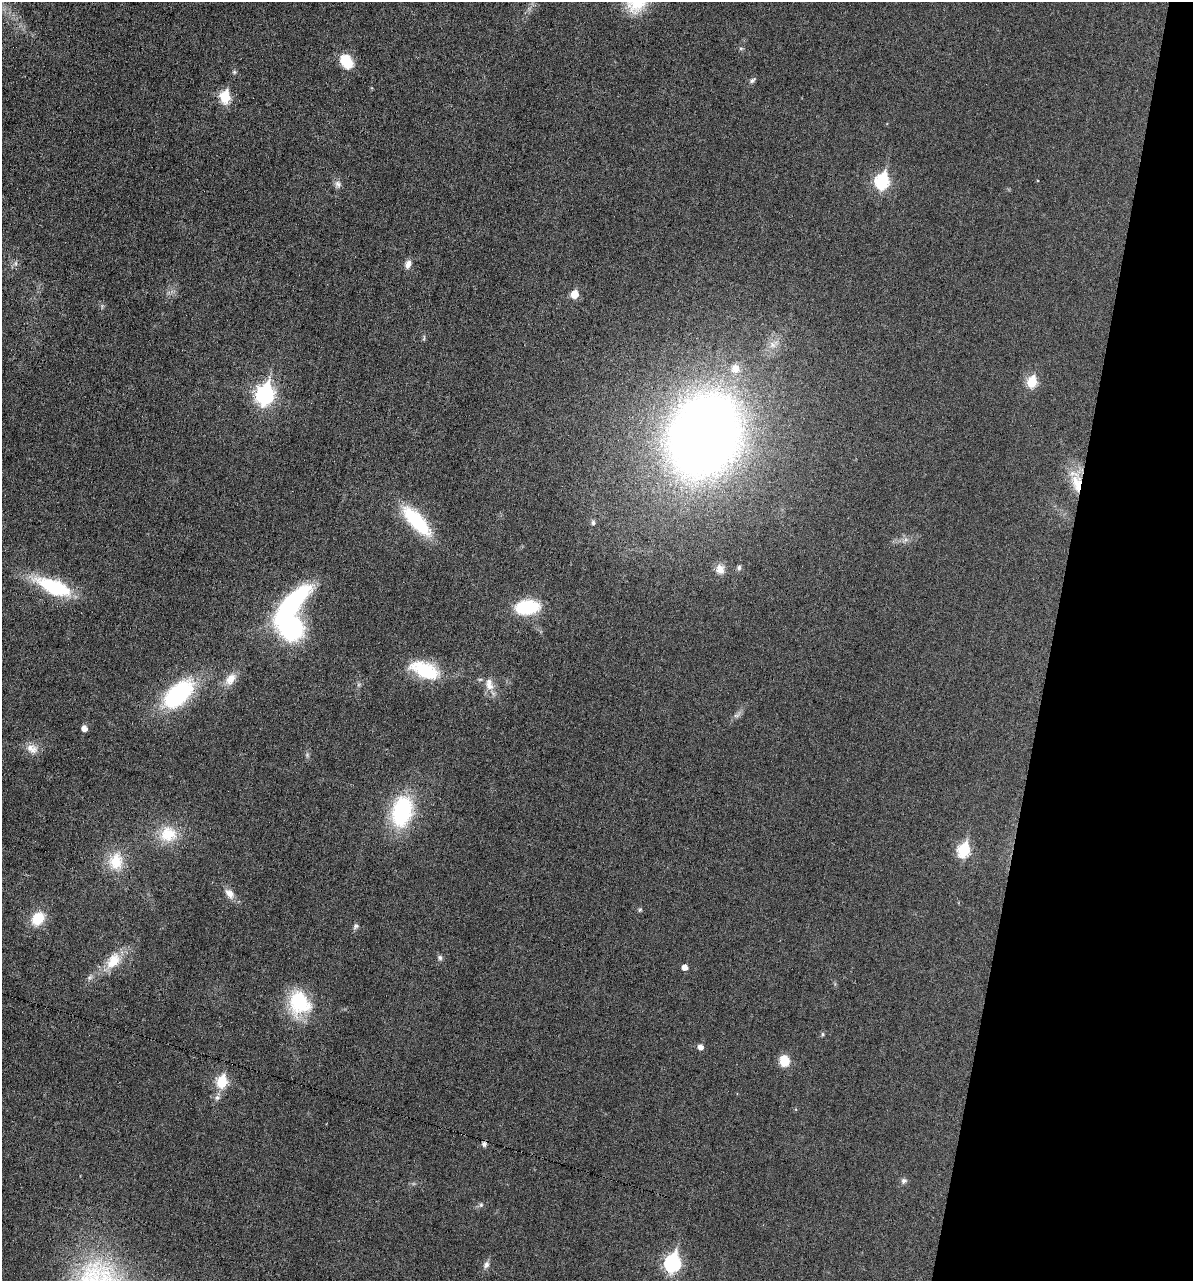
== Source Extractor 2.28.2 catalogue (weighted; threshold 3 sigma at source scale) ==
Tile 8 of 4 x 4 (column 4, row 2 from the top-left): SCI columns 3694-4884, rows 2558-3836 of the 5132 x 5115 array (HDU 1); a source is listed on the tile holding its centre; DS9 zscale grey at full resolution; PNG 1195 x 1283 px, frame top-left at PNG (2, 2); no overlay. Shown black and unused: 12% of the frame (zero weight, under 3 of 6 exposures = <1% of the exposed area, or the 3 px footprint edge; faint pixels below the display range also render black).
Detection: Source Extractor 2.28.2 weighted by HDU 2 'WHT'; one run over the whole footprint, this tile lists its part. Background 0.0195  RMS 0.0036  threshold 0.0145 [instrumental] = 3 sigma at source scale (4.09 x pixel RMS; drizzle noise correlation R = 1.36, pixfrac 0.8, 0.05/0.05 arcsec/px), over >= 5 px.
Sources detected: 57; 1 too faint to see at this stretch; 1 cosmic-ray / hot-pixel residue — not listed; the other 55 listed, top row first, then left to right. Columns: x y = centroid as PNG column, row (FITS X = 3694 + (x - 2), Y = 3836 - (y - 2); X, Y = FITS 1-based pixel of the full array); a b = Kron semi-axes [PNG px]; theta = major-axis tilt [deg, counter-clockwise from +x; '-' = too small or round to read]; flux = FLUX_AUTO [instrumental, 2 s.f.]
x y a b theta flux
741 48 6 4 -1 0.47
346 61 17 13 -59 7.4
234 72 6 5 - 0.58
752 80 10 6 36 0.88
225 97 7 6 - 21
882 181 8 7 - 48
338 184 10 8 -64 1.4
16 263 7 4 -90 0.7
408 264 12 7 68 2
574 294 6 5 - 7.6
424 338 9 3 79 0.41
773 344 16 9 31 3.1
735 368 13 13 - 3.8
1032 381 7 6 - 18
265 394 9 7 76 130
704 436 58 47 67 490
1077 483 27 14 -78 9.3
417 521 38 14 -48 23
593 523 6 6 - 0.87
905 540 8 5 45 0.95
739 568 7 5 78 0.71
720 569 13 11 -73 2.7
53 587 40 14 -23 25
290 605 40 13 49 65
527 607 21 12 5 22
292 628 28 27 - 33
425 670 34 17 -22 19
230 679 18 11 51 4
489 685 19 12 -74 4.2
178 694 38 20 43 37
737 715 14 5 30 1.2
84 728 5 5 - 2.5
32 749 18 12 -23 3.5
402 811 35 22 76 32
168 834 26 22 9 11
964 850 8 6 75 31
116 861 25 19 84 9.3
229 894 15 10 -56 2.8
640 910 6 5 - 0.48
38 918 18 14 47 7.7
356 926 8 6 54 0.86
440 958 7 6 - 0.88
113 961 25 15 55 8
684 967 5 5 - 2.3
90 977 9 3 46 0.78
299 1003 28 23 -71 21
823 1034 5 5 - 0.48
700 1047 5 5 - 2.1
784 1061 12 10 -78 5.7
222 1081 7 6 - 22
217 1098 9 7 2 1.3
904 1181 8 7 - 0.99
481 1205 7 5 69 0.69
672 1263 9 7 77 77
486 1265 10 8 64 1.4
Overlapping masked pixels (flux is a lower limit): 1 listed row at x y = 1077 483